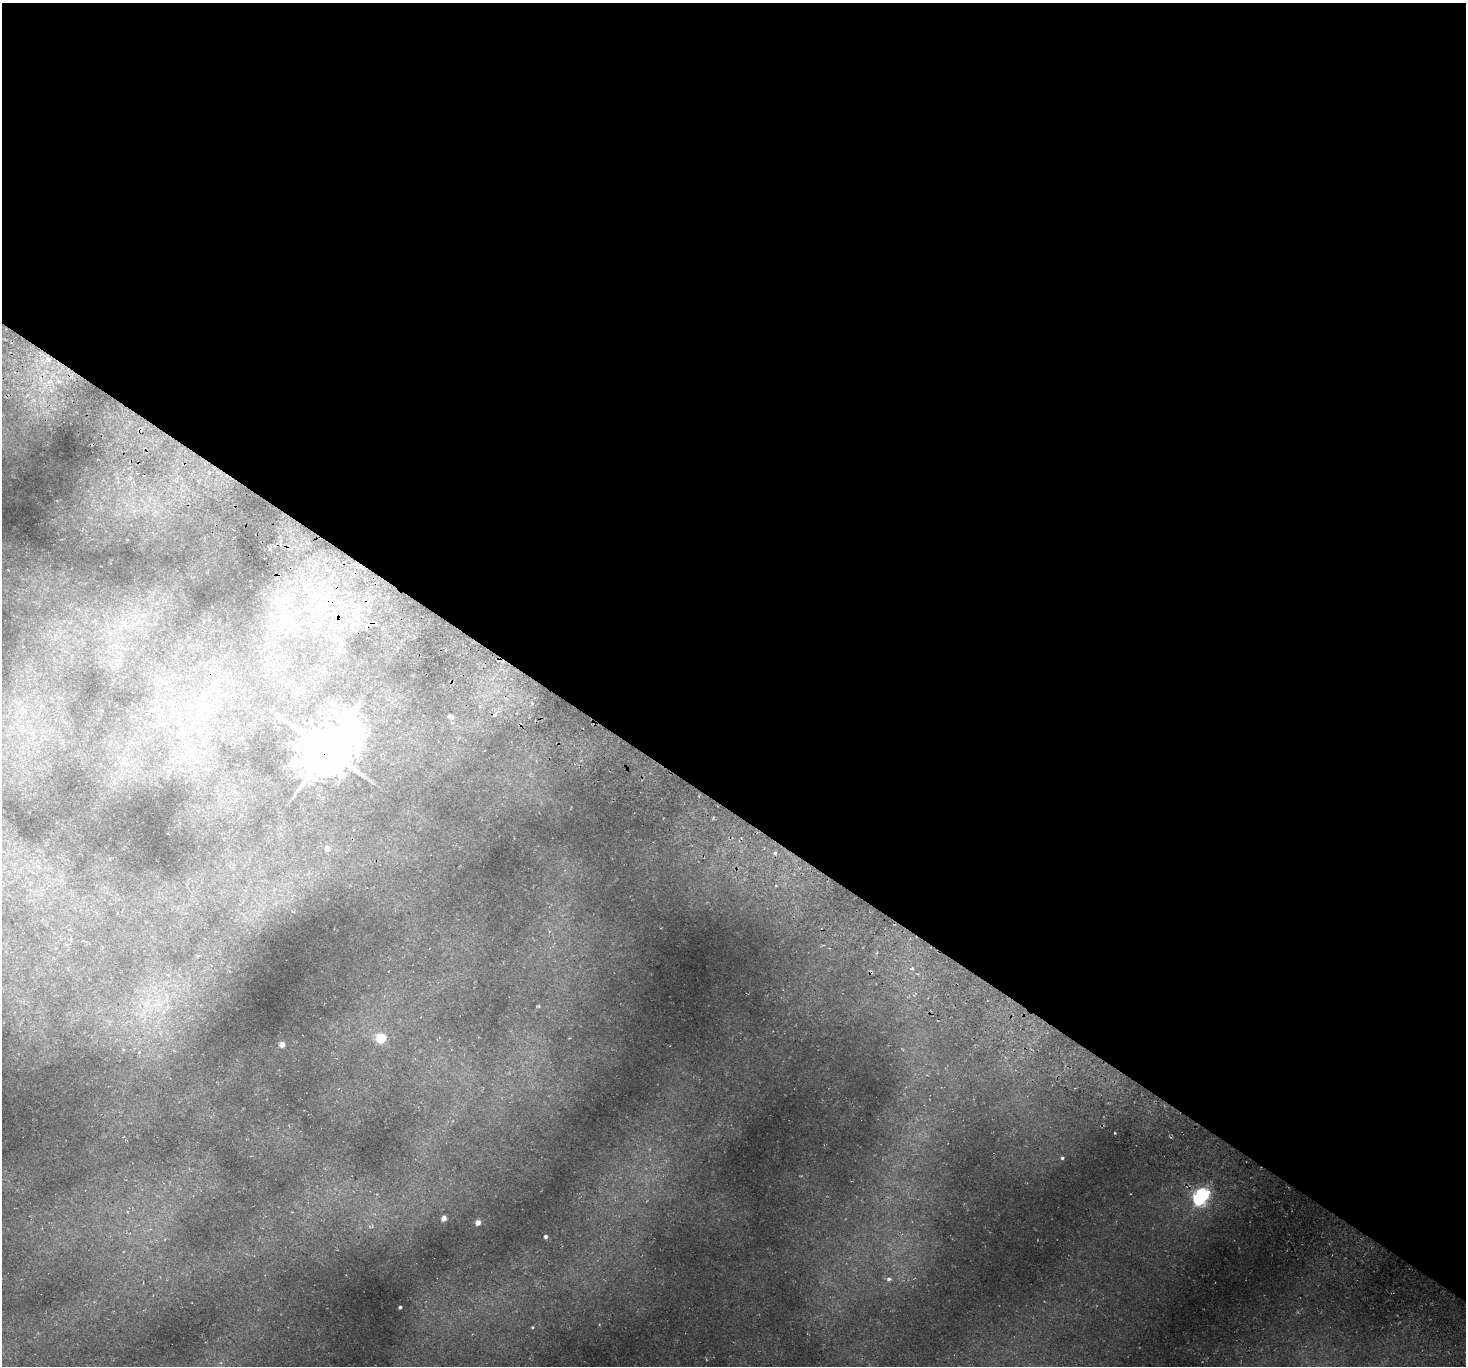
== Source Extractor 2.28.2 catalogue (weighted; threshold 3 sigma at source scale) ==
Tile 3 of 4 x 4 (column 3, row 1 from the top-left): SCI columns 2993-4456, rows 4443-5806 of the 5988 x 6014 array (HDU 1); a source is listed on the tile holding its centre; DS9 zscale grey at full resolution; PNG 1468 x 1368 px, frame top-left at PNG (2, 3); no overlay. Shown black and unused: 59% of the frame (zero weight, under 3 of 4 exposures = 5% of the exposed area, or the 3 px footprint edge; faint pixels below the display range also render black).
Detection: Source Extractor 2.28.2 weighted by HDU 2 'WHT'; one run over the whole footprint, this tile lists its part. Background 0.0418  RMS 0.0071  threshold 0.0321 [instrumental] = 3 sigma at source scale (4.5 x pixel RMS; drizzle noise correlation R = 1.50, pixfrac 1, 0.05/0.05 arcsec/px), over >= 5 px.
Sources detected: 22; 1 inside a brighter object's white glare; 1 cosmic-ray / hot-pixel residue — not listed; the other 20 listed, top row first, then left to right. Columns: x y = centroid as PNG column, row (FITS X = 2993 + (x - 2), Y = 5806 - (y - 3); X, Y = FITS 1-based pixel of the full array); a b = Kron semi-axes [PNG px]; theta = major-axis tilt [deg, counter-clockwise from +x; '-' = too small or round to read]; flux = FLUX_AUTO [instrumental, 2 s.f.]
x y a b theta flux
48 360 6 5 - 1.8
341 644 7 7 - 2.6
169 704 10 4 -55 2.5
450 716 8 4 -27 2.4
184 731 8 6 87 2.9
326 750 17 13 43 3600
327 848 4 4 - 5.9
775 853 5 5 - 1.3
912 968 5 3 - 0.82
538 1006 4 4 - 0.7
381 1038 5 5 - 45
282 1044 4 4 - 7.3
1062 1158 4 4 - 1
1203 1194 6 5 - 140
444 1218 4 4 - 5.4
478 1222 4 4 - 6.7
546 1237 4 4 - 2
889 1279 6 5 - 1.8
400 1307 3 3 - 1.1
533 1327 4 3 - 0.64
Overlapping masked pixels (flux is a lower limit): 1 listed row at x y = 326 750
Unlisted compact peaks at least as high as the median listed source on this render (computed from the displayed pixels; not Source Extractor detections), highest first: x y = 1115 1133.